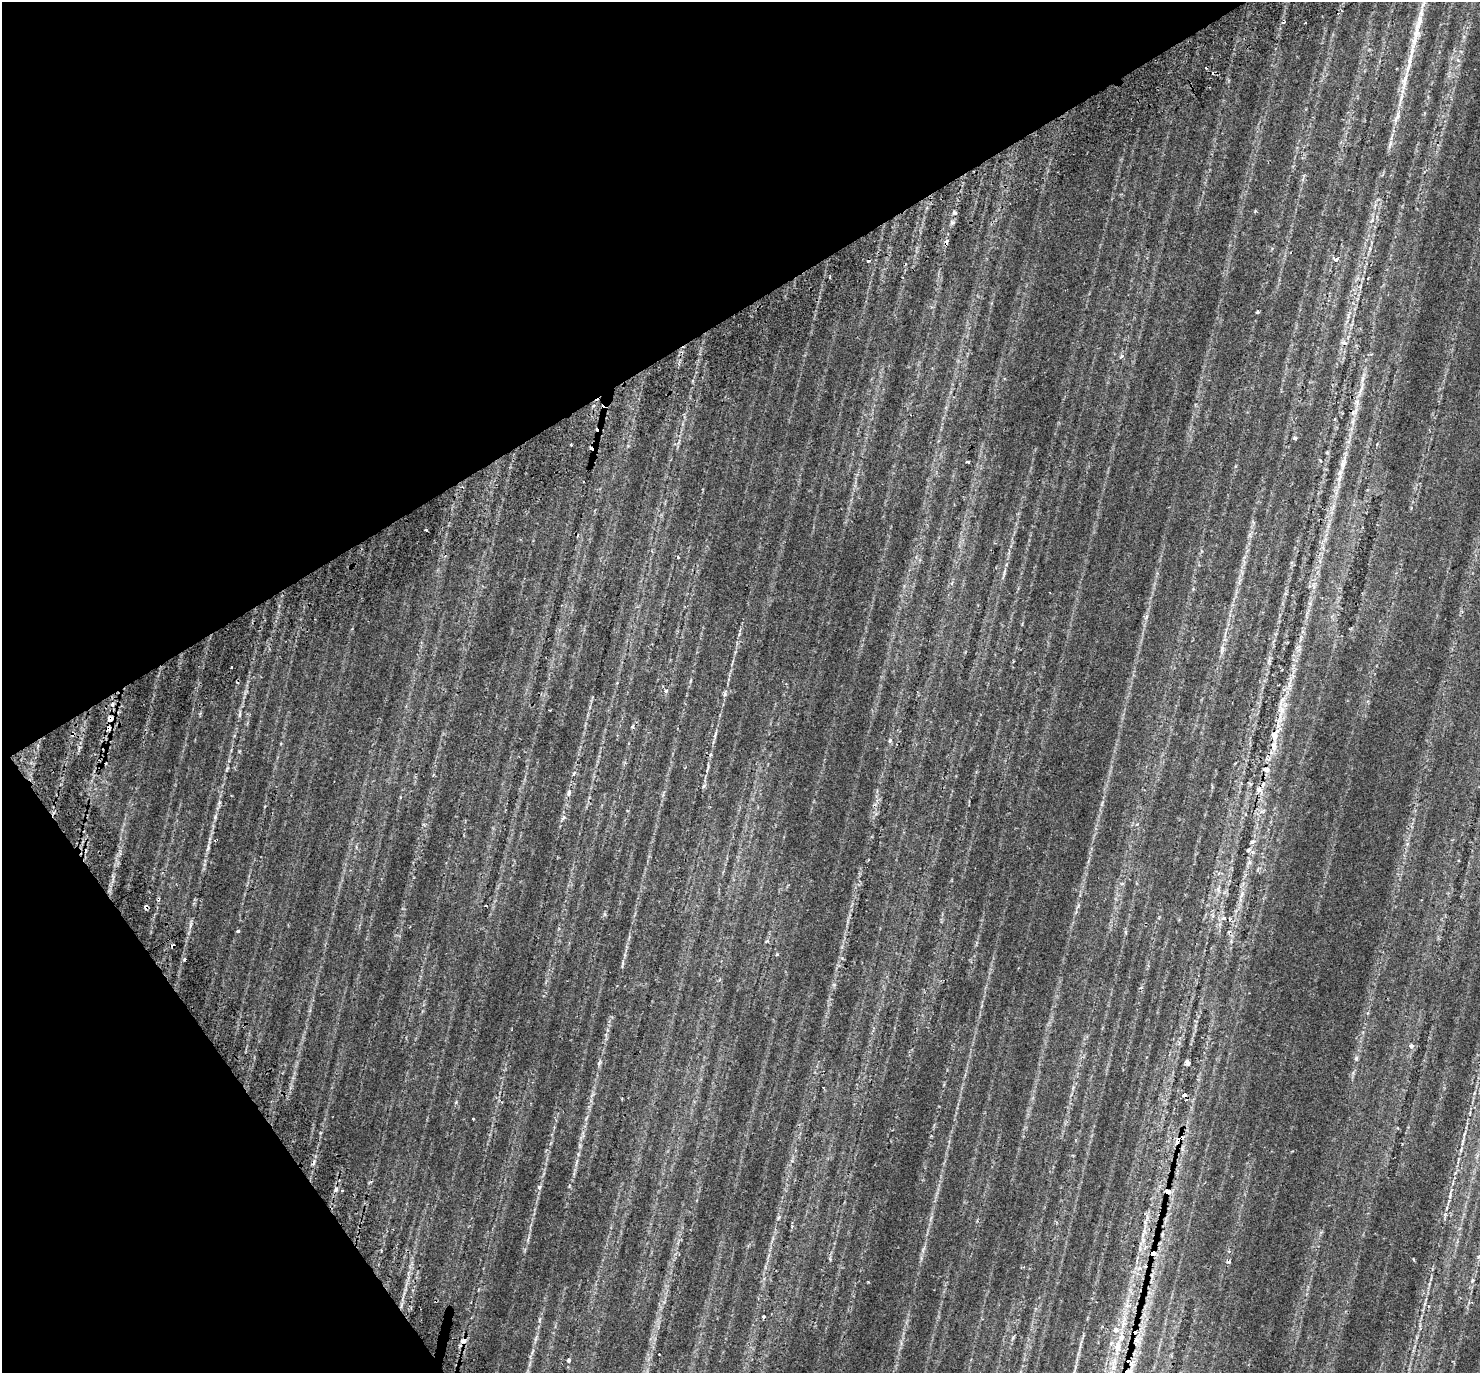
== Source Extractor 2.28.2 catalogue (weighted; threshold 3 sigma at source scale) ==
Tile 5 of 4 x 4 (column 1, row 2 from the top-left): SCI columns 68-1545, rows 2960-4330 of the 6050 x 5977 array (HDU 1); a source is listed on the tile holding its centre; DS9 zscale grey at full resolution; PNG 1482 x 1375 px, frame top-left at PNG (2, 2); no overlay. Shown black and unused: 30% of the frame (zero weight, under 2 of 3 exposures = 5% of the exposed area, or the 3 px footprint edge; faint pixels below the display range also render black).
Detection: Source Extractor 2.28.2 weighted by HDU 2 'WHT'; one run over the whole footprint, this tile lists its part. Background 0.0706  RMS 0.0056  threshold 0.0252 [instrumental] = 3 sigma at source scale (4.5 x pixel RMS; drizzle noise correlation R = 1.50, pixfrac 1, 0.0396/0.0396 arcsec/px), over >= 5 px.
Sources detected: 67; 12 cosmic-ray / hot-pixel residue — not listed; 3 inside a brighter listed object's ellipse — not listed separately; the other 52 listed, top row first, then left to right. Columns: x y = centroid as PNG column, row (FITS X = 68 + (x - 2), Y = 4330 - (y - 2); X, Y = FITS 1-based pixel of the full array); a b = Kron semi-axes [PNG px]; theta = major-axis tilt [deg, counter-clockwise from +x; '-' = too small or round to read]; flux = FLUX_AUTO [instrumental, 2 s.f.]
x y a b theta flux
1418 27 48 8 76 13
1405 80 21 7 73 5.4
1397 117 7 5 46 1.4
1255 211 4 3 - 0.6
1336 259 6 5 - 1.4
830 277 3 2 - 0.49
1258 312 3 3 - 0.83
1344 343 8 5 -28 1.3
1294 438 4 3 - 1.3
571 445 3 2 - 1
968 462 3 3 - 1.3
1343 464 14 6 76 3.1
426 530 3 2 - 0.46
678 557 3 3 - 0.71
231 667 2 2 - 0.52
665 691 4 4 - 0.75
725 694 6 4 71 0.93
112 704 5 4 - 1.2
1282 710 9 6 -83 2.8
110 718 8 7 - 1.9
1275 734 20 11 67 6.5
890 740 6 3 71 0.72
1266 770 8 7 - 2
574 773 6 4 46 0.67
1259 789 8 7 - 2.4
569 793 7 5 70 1.1
1248 850 6 4 45 0.78
1249 863 6 4 20 0.87
1242 895 9 4 81 1.7
146 907 5 4 - 1.2
1224 918 5 5 - 1.7
238 931 3 3 - 1.2
173 946 4 3 - 0.81
777 954 4 3 - 0.93
1411 1046 5 5 - 1.6
1356 1058 6 4 88 0.85
1187 1063 8 5 -72 1.3
1185 1095 5 5 - 2
473 1119 3 3 - 1.1
1178 1141 15 7 55 5.4
539 1187 6 4 46 0.81
336 1190 6 5 - 1.1
1167 1191 6 5 - 4
1153 1253 6 5 - 3.2
1413 1259 4 3 - 0.5
1472 1280 6 4 70 0.71
1115 1330 8 6 78 1.6
1136 1340 8 7 - 3
464 1341 6 5 - 2.2
1118 1347 16 8 -90 5.3
568 1360 5 4 - 0.78
1127 1372 12 10 -22 4.7
Overlapping masked pixels (flux is a lower limit): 11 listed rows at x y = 110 718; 1275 734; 146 907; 173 946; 1185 1095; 1178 1141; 1167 1191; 1153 1253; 1136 1340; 464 1341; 1127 1372
Isophote crosses this tile's border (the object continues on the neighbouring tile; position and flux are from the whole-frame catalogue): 1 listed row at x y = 1127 1372
Unlisted compact peaks at least as high as the median listed source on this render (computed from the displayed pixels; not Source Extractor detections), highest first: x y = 215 817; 952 222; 868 1282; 208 848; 704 786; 1228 1262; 1122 356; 227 768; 564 817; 578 1154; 599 1063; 1146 617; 767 941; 1078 906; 456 1102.